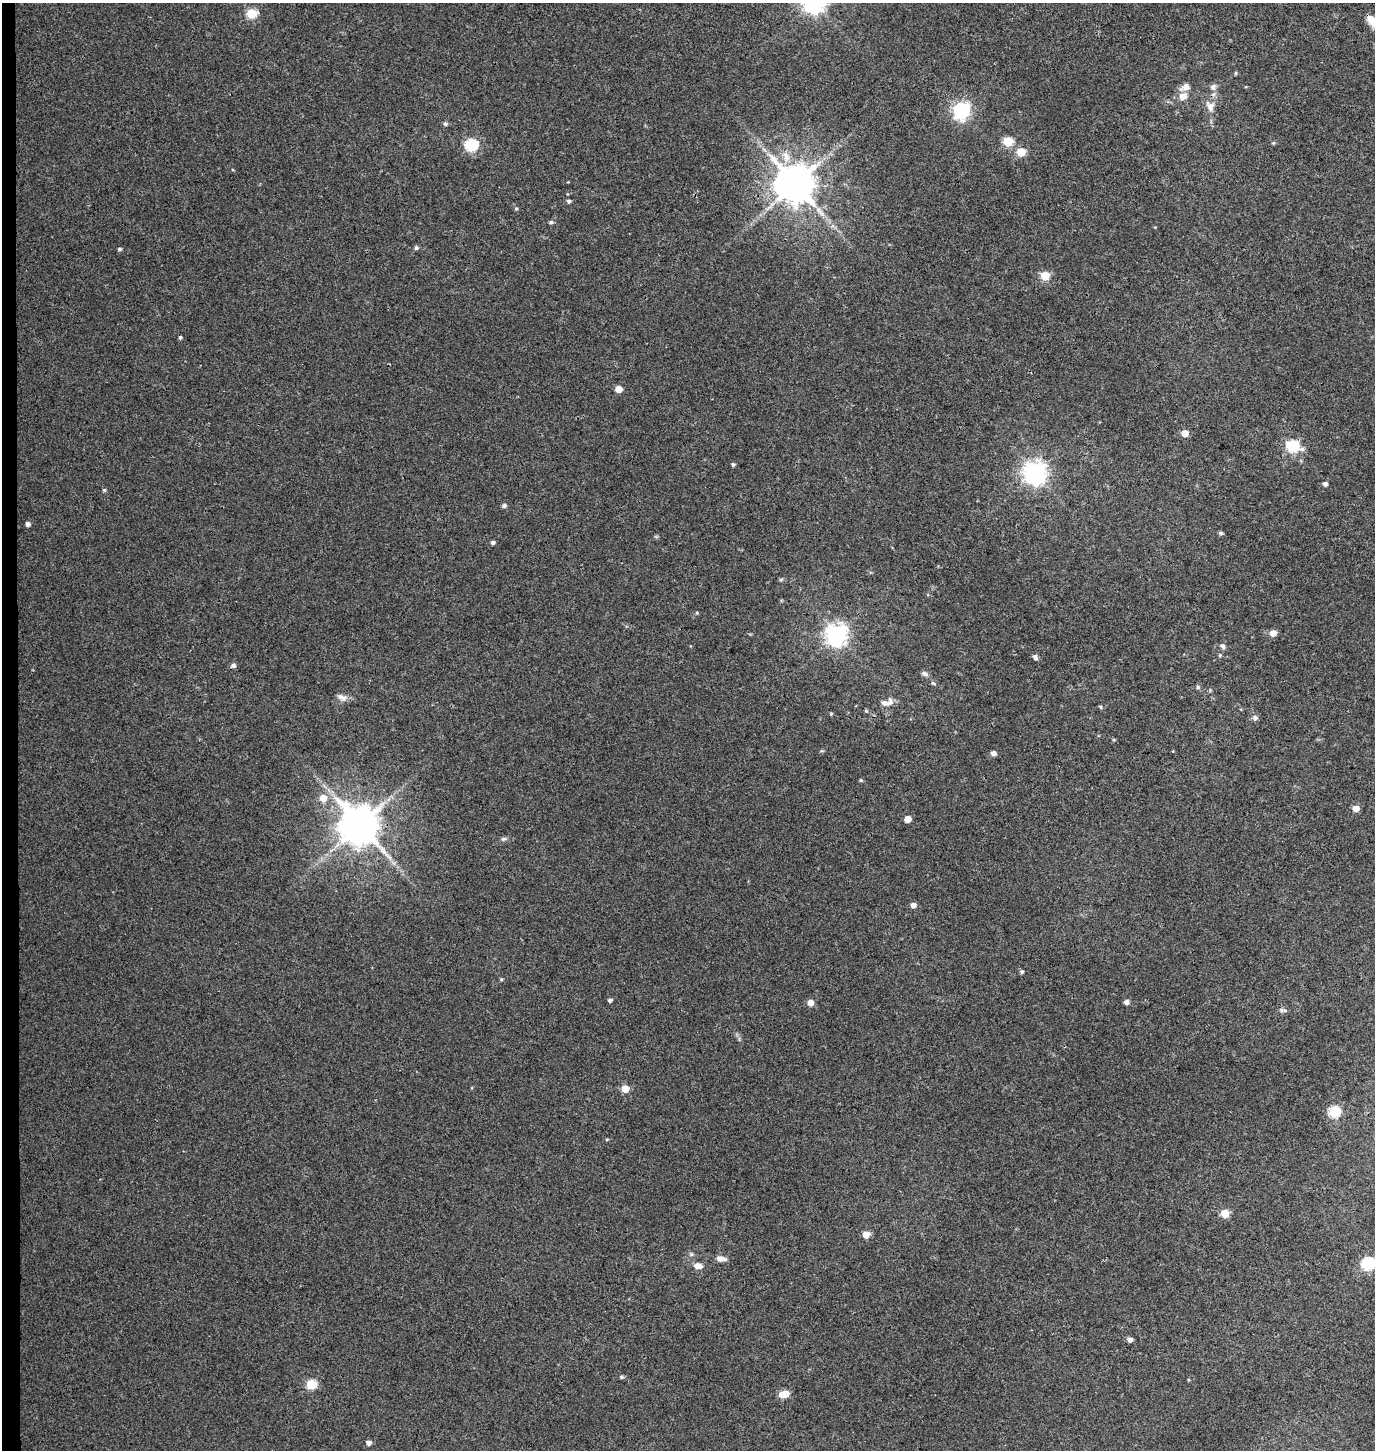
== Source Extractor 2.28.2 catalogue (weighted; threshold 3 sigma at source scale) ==
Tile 4 of 3 x 3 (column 1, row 2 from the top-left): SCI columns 271-1643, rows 1460-2907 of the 4656 x 4358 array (HDU 1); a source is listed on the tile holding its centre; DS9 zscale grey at full resolution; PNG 1377 x 1452 px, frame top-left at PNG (2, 3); no overlay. Shown black and unused: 1% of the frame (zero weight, under 3 of 4 exposures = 5% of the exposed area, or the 3 px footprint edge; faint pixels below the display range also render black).
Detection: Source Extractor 2.28.2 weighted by HDU 2 'WHT'; one run over the whole footprint, this tile lists its part. Background 0.0326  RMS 0.0041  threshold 0.0183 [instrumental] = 3 sigma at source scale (4.5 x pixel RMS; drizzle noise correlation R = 1.50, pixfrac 1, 0.0396/0.0396 arcsec/px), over >= 5 px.
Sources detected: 77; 2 inside a brighter listed object's ellipse — not listed separately; the other 75 listed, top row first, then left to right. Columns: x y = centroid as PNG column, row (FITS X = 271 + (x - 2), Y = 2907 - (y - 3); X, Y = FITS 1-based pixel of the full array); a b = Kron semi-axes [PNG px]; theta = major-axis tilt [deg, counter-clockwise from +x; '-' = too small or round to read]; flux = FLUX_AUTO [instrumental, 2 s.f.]
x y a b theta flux
251 13 6 5 - 22
1373 21 17 8 -42 9.3
1236 73 6 3 71 0.38
1213 87 9 7 56 1.6
1183 96 13 11 18 3.3
1210 106 14 10 -68 3.3
961 111 7 7 - 120
445 124 5 5 - 0.97
1008 141 5 5 - 20
1273 143 5 4 - 0.44
471 145 6 6 - 46
1021 152 5 5 - 14
786 156 16 9 -66 4.4
795 184 11 10 - 1300
569 201 6 5 - 0.84
516 209 5 4 - 0.52
551 222 6 5 - 0.65
416 248 5 5 - 0.83
119 249 4 4 - 0.78
1045 276 5 5 - 15
180 337 4 3 - 0.64
618 389 5 5 - 5.4
1185 433 5 5 - 6.6
1292 446 7 6 - 42
733 464 4 4 - 0.76
1035 472 8 8 - 320
1325 484 5 4 - 1.3
104 490 5 4 - 0.59
504 506 5 4 - 1.1
28 524 4 4 - 1.5
1220 533 5 4 - 0.9
493 542 4 4 - 1.1
697 613 4 3 - 0.36
1273 633 5 5 - 3.6
837 635 8 7 - 260
1222 646 9 5 -39 0.94
1220 655 5 4 - 0.49
1035 657 7 6 - 1.2
233 665 6 5 - 1.4
924 673 8 6 -31 1.2
933 683 7 4 -42 0.6
1198 687 6 5 - 0.63
342 697 15 7 -19 2.2
884 703 9 6 -10 1.8
1100 707 6 4 -60 0.47
866 711 5 5 - 0.49
831 714 5 3 - 0.37
1255 718 7 7 - 1.3
993 753 6 5 - 1.4
861 780 5 4 - 0.46
323 798 6 6 - 5.7
1356 808 5 5 - 4.3
908 819 5 5 - 5.1
360 825 11 10 - 1300
504 839 7 5 19 0.89
913 905 5 4 - 2.6
1022 972 5 4 - 0.75
501 979 5 4 - 0.46
610 1000 4 4 - 1.2
1127 1002 5 4 - 1.9
810 1003 5 5 - 3.8
1285 1010 8 5 -8 0.95
625 1089 5 5 - 7.2
1334 1112 6 6 - 34
1225 1214 5 5 - 10
866 1234 5 5 - 6.4
691 1254 6 5 - 0.69
721 1258 11 6 -8 2.5
1367 1264 6 6 - 48
698 1266 10 6 -3 3
1130 1340 5 5 - 2.3
621 1377 6 4 12 0.67
311 1384 5 5 - 21
784 1394 7 5 15 9.9
368 1443 5 5 - 1.9
Overlapping masked pixels (flux is a lower limit): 2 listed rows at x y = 1373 21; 360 825
Isophote crosses this tile's border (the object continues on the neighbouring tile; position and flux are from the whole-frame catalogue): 2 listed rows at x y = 1373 21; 1367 1264